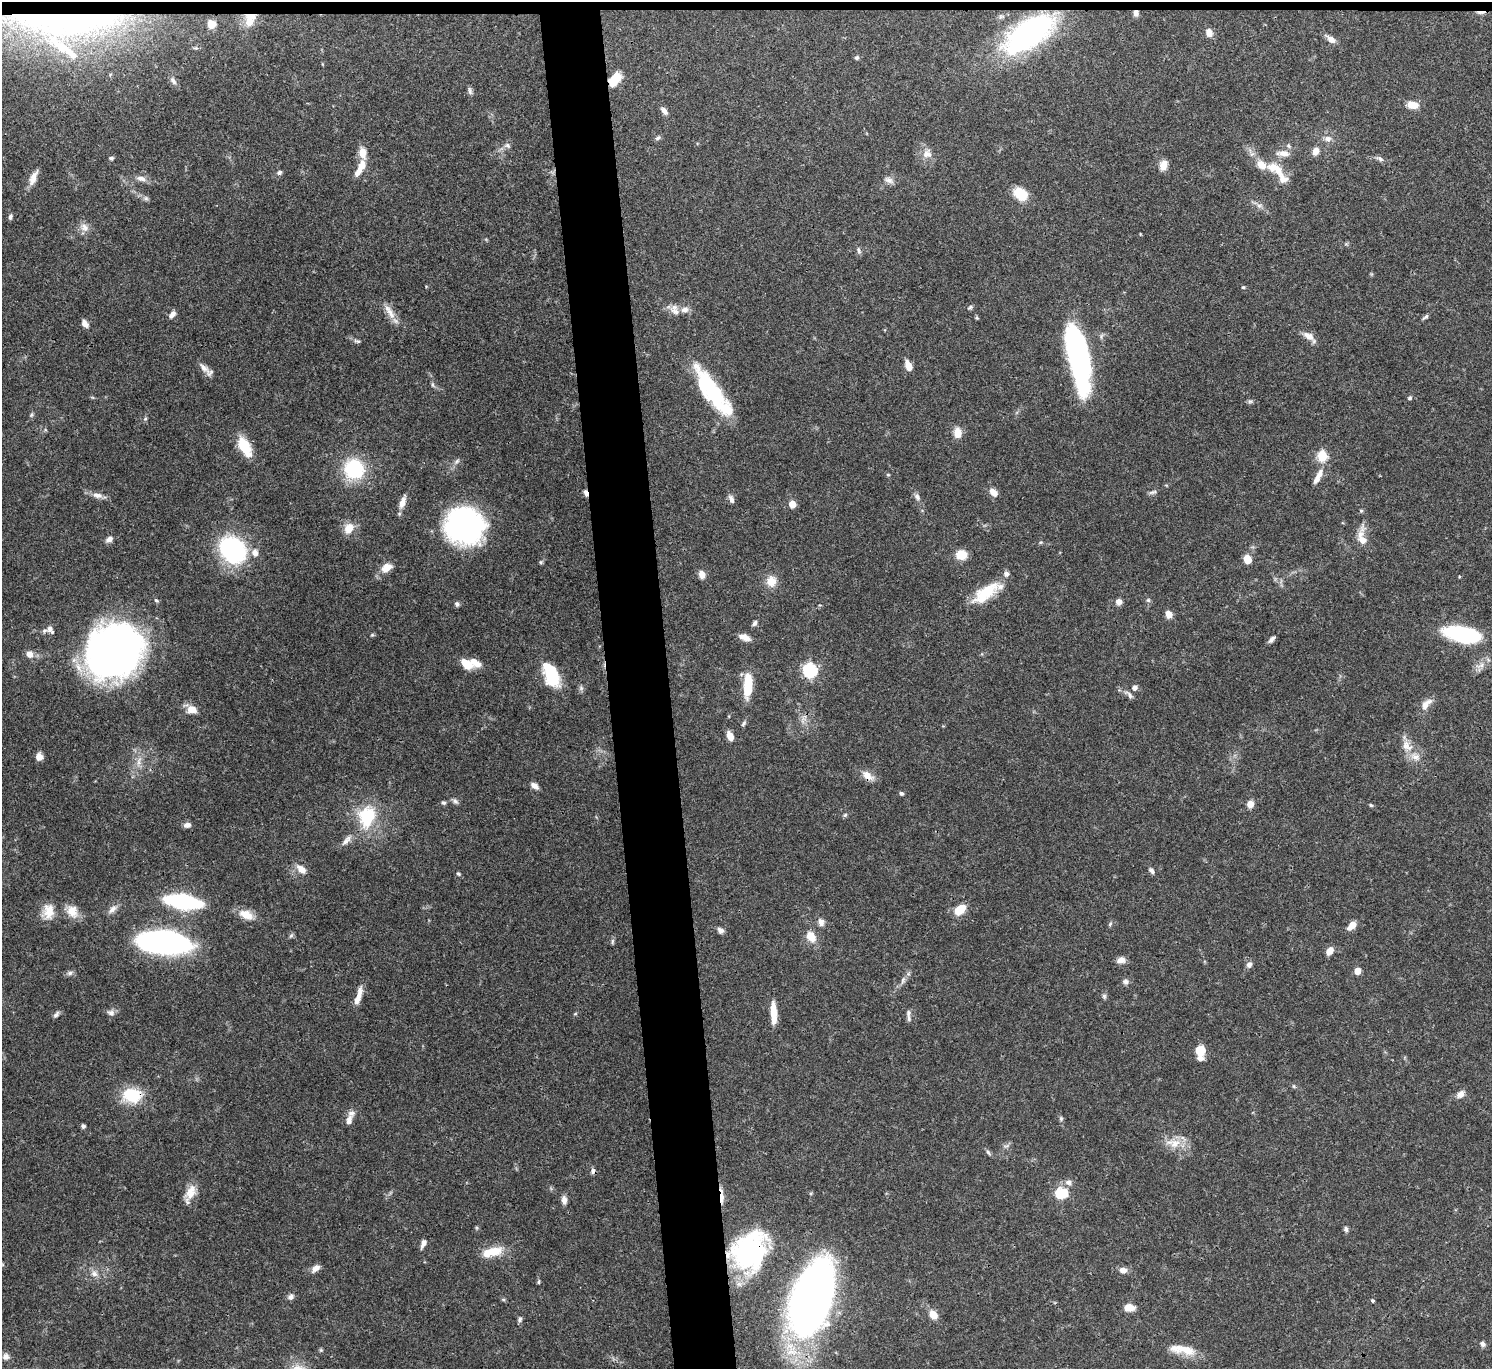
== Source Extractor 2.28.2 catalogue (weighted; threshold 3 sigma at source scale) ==
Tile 2 of 3 x 3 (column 2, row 1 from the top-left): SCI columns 1491-2980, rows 2865-4231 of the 4472 x 4452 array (HDU 1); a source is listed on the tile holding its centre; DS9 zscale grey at full resolution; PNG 1494 x 1371 px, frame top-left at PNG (2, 2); no overlay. Shown black and unused: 5% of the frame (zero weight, under 3 of 4 exposures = <1% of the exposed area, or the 3 px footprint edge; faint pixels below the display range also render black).
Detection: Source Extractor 2.28.2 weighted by HDU 2 'WHT'; one run over the whole footprint, this tile lists its part. Background 0.0546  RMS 0.003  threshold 0.0133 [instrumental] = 3 sigma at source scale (4.5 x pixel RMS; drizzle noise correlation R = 1.50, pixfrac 1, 0.05/0.05 arcsec/px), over >= 5 px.
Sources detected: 210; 3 inside a brighter object's white glare — not listed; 21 inside a brighter listed object's ellipse — not listed separately; the other 186 listed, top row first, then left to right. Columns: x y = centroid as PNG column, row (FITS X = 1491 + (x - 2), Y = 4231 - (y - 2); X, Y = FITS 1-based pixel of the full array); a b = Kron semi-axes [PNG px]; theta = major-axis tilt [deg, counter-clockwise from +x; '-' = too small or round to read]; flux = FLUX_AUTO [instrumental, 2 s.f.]
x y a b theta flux
1481 12 13 3 1 1.1
1136 13 8 7 - 1.3
251 16 17 11 9 4.3
65 21 175 35 0 120
1029 33 58 26 34 69
1209 33 9 7 -69 2.3
1331 39 12 6 -35 2.1
195 48 7 5 0 0.57
857 58 5 5 - 0.68
615 79 14 8 51 7.2
173 81 11 7 -57 1.3
470 91 11 5 -78 0.85
1412 105 12 7 -10 3.7
664 111 11 6 -53 1.5
658 138 8 5 43 0.67
1328 139 11 8 -3 1.6
507 145 9 6 -19 0.96
1316 151 8 6 71 2.7
363 153 12 8 -82 3.5
1284 153 16 9 -4 2.4
927 154 14 13 - 2.7
111 158 6 4 10 0.56
1380 159 11 6 -28 0.93
1163 165 12 8 72 2.7
1274 168 26 13 -28 6.5
279 172 7 5 34 0.72
358 172 14 7 53 2
33 178 21 8 69 2.6
141 178 14 7 -10 1.8
889 180 13 7 -26 1.4
1021 194 13 10 -38 9.2
146 198 8 6 -43 0.77
1259 206 9 6 5 0.99
10 217 7 5 81 0.79
84 227 14 10 -45 2.3
859 250 9 5 -73 0.75
1243 287 5 4 - 0.32
970 307 7 5 37 0.54
390 312 25 8 -59 3.4
676 312 18 8 -32 2.2
172 314 10 5 50 1.3
1425 317 9 4 40 0.67
977 318 5 4 - 0.36
85 323 9 6 -53 1.6
1308 336 16 8 -31 2.6
358 341 8 4 -7 0.58
1078 359 68 18 -78 73
908 366 10 6 -69 3.2
204 368 19 8 -44 2.1
433 385 8 4 -67 0.59
713 392 29 23 -59 14
1410 398 6 4 40 0.49
1250 401 7 4 1 0.57
31 415 6 5 - 0.48
145 419 6 4 44 0.42
957 433 13 9 -89 2.8
244 445 20 13 -51 7.4
1322 456 6 5 - 22
457 461 10 5 49 0.94
354 469 16 16 - 24
888 475 5 4 - 0.36
1318 477 22 7 62 2.8
994 492 11 7 -43 2.3
1153 492 11 5 13 0.78
586 493 9 4 -72 1.1
97 495 14 7 -13 2
917 497 10 7 -57 1.2
731 499 11 6 -69 1.3
402 502 17 7 71 2.7
792 504 5 5 - 5.9
465 525 32 30 -30 77
349 528 14 11 63 3.7
1362 537 28 11 -84 4.3
109 539 9 6 27 1.4
232 550 16 12 -43 73
255 553 10 8 -75 2.1
961 555 9 7 9 6.8
1247 559 8 6 -61 4
541 562 5 5 - 0.43
386 568 12 8 30 3.7
702 574 9 7 -70 2
771 581 13 11 88 3.8
986 593 36 14 36 10
156 600 6 5 - 0.5
1148 600 6 6 - 0.53
1119 602 7 7 - 1.5
457 604 6 5 - 0.68
1169 614 8 6 -78 2.4
754 623 8 5 57 0.8
49 628 7 6 - 1.1
1462 634 30 11 -11 40
372 635 6 4 42 0.38
745 637 14 7 -19 2.4
1272 639 11 5 46 1
114 651 48 43 41 180
30 654 10 9 - 1.9
466 664 13 8 -40 4.8
1480 665 17 7 22 2.2
810 670 6 6 - 51
553 676 22 15 -67 13
748 685 25 8 88 10
1135 688 5 5 - 1.3
1129 695 16 6 -44 1.3
1426 704 19 9 47 2.6
191 709 11 8 -13 3.5
744 723 9 4 56 0.64
730 736 10 7 -66 2.5
1407 746 20 12 -50 4.1
39 757 7 7 - 2.3
139 761 17 6 80 2.3
868 776 19 9 -37 2.8
534 786 9 6 -37 1.8
901 793 5 4 - 0.61
455 801 10 6 -48 0.87
443 803 6 5 - 0.61
1250 804 7 6 - 2.8
1371 805 6 4 -27 0.42
845 815 6 5 - 0.51
367 817 23 17 78 16
187 825 8 6 7 1.3
346 840 18 7 48 1.9
301 869 14 8 -39 2.7
1151 871 9 5 -53 0.83
458 873 6 5 - 0.52
183 902 23 8 -9 65
112 909 15 7 41 1.7
960 910 13 8 42 5.5
48 911 20 14 84 4.3
72 911 17 14 -54 3.8
246 915 20 11 -22 4
821 922 10 7 -78 1.5
1110 924 6 4 47 0.48
1351 926 12 7 42 2.5
720 930 8 6 -35 1.3
291 936 8 5 62 0.56
811 937 17 11 -59 3.8
612 941 9 4 89 0.54
164 942 45 19 -5 88
1330 951 9 6 57 2.7
1121 960 11 8 13 1.8
1249 964 9 7 64 1.2
1357 971 5 5 - 4.8
70 973 8 6 17 0.85
903 980 12 5 77 0.98
1125 982 8 8 - 1
358 996 24 6 73 3.2
1104 996 8 5 -80 0.66
111 1013 10 8 -23 1.3
773 1013 26 6 -88 4.9
908 1013 10 6 83 0.95
575 1014 5 3 - 0.32
56 1015 8 5 51 0.97
1201 1050 10 9 - 5.2
1293 1086 6 4 -70 0.36
1460 1094 10 7 36 1.9
132 1095 20 15 -3 12
1061 1118 7 5 -89 0.55
349 1120 14 7 72 2
83 1126 5 5 - 0.71
1173 1143 25 12 -3 5.1
988 1153 9 5 -53 0.63
593 1171 7 6 - 0.97
1068 1182 9 8 - 1.4
191 1192 20 12 65 4
1061 1193 15 12 10 7.8
721 1197 17 5 -89 2.3
564 1200 12 7 -82 1.4
1346 1229 7 5 -85 0.79
423 1243 9 5 68 1.6
496 1251 20 13 -1 5.2
750 1251 45 37 57 46
316 1268 12 7 40 1.6
1123 1270 10 7 -8 1.7
94 1274 10 9 - 1.7
539 1282 5 4 - 0.43
291 1297 9 6 41 1.1
503 1299 6 4 -19 0.39
812 1301 55 24 72 360
1373 1301 4 3 - 0.62
1129 1307 11 7 1 3.6
933 1315 11 8 -49 3.2
520 1319 8 5 74 0.72
1483 1344 8 6 -43 0.91
321 1350 5 5 - 0.39
1187 1350 24 14 -21 5.1
6 1356 9 9 - 1.4
Overlapping masked pixels (flux is a lower limit): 11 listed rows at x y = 1481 12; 1136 13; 251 16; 65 21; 615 79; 586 493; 868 776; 132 1095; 593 1171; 721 1197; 750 1251
Isophote crosses this tile's border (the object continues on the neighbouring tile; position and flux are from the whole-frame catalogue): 1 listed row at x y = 65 21